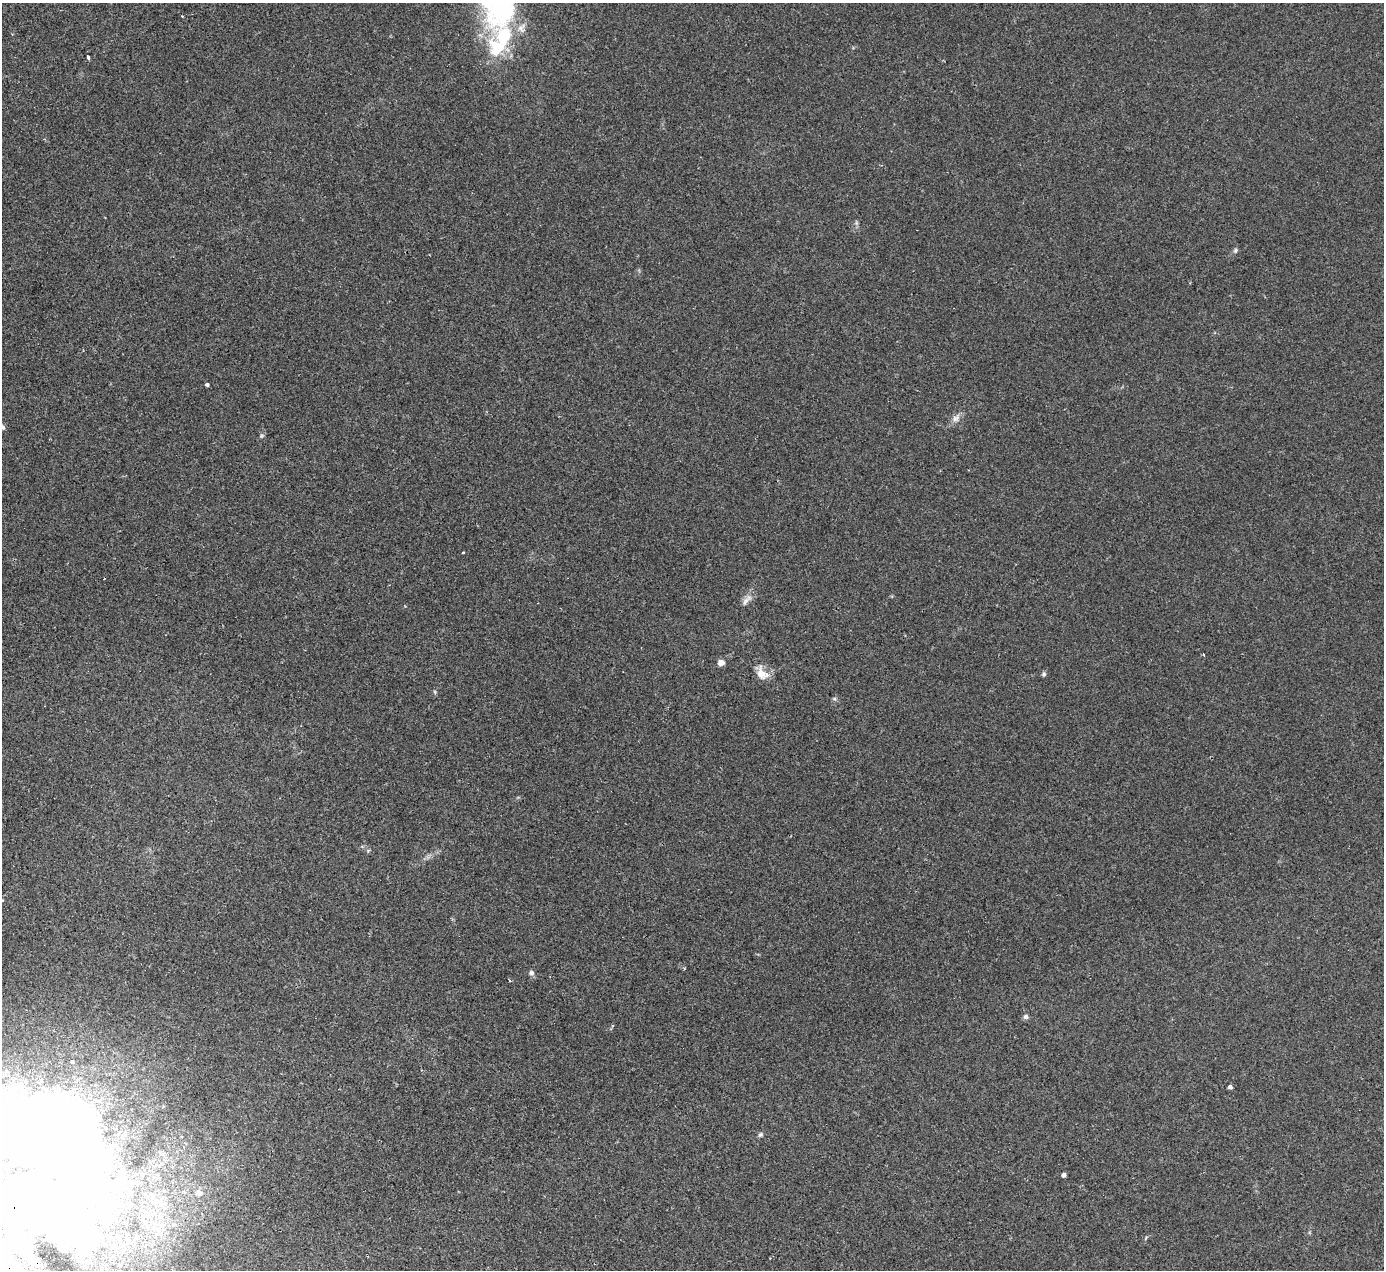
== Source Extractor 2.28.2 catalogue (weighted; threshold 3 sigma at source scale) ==
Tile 7 of 4 x 4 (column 3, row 2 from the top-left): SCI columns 2820-4201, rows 2848-4115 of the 5637 x 5567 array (HDU 1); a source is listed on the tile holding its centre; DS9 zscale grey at full resolution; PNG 1386 x 1272 px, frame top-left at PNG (2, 3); no overlay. Shown black and unused: <1% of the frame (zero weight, under 2 of 3 exposures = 3% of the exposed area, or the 3 px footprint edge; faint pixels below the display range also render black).
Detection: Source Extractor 2.28.2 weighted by HDU 2 'WHT'; one run over the whole footprint, this tile lists its part. Background 0.0185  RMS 0.0063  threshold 0.0286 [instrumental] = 3 sigma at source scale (4.5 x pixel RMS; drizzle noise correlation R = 1.50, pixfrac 1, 0.05/0.05 arcsec/px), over >= 5 px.
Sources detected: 32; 1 too faint to see at this stretch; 4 inside a brighter object's white glare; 2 cosmic-ray / hot-pixel residue — not listed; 3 inside a brighter listed object's ellipse — not listed separately; the other 22 listed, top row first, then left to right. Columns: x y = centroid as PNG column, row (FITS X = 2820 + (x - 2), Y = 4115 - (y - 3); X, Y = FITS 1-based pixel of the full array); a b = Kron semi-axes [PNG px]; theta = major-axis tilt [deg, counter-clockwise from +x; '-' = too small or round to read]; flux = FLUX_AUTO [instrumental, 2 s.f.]
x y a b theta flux
182 16 2 2 - 0.46
501 40 125 25 81 87
88 57 3 3 - 2
1235 250 7 5 69 1.1
207 384 4 3 - 1.3
956 418 12 9 29 3.6
2 427 8 5 -46 1.3
463 553 3 3 - 2.4
747 600 21 6 46 3.4
1204 655 3 2 - 0.5
721 662 5 4 - 6.6
761 674 18 10 -77 7.1
1044 674 6 5 - 1.1
834 699 6 4 -29 0.96
2 900 4 3 - 0.46
531 973 7 6 - 1.7
510 981 4 3 - 0.56
1026 1017 5 5 - 2.2
1230 1087 4 4 - 1.8
760 1134 7 5 38 1.3
61 1138 160 100 -32 830
1064 1175 4 4 - 2.2
Overlapping masked pixels (flux is a lower limit): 1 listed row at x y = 61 1138
Isophote crosses this tile's border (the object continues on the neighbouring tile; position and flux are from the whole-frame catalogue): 4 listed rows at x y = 501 40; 2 427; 2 900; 61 1138